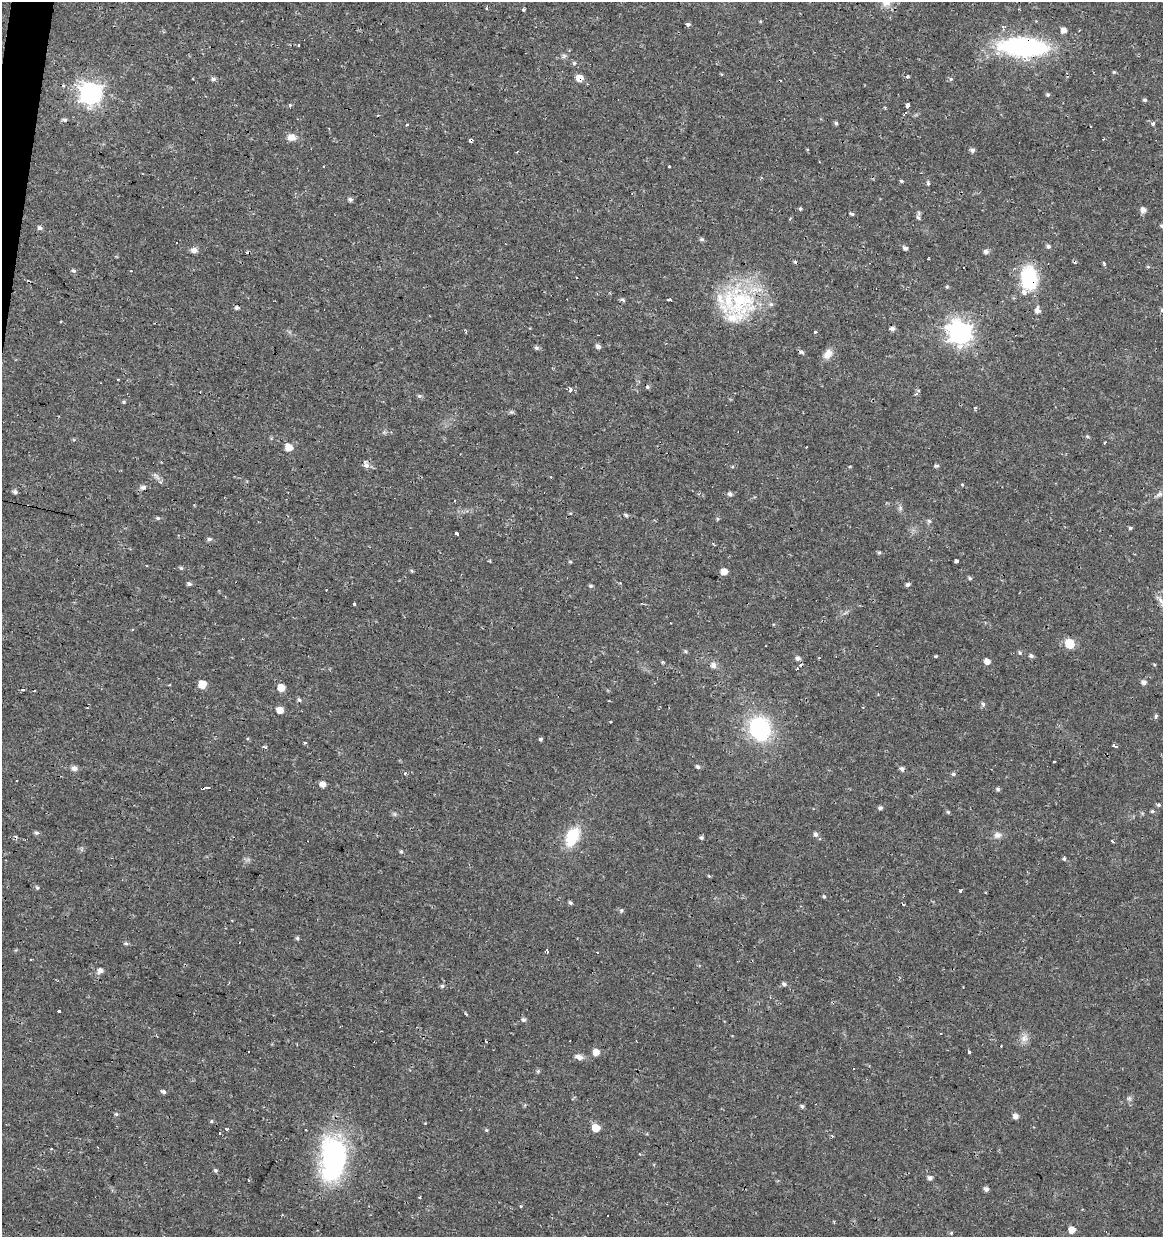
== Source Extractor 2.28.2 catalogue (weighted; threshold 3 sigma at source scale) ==
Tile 11 of 4 x 4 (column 3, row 3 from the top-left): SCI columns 2541-3701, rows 1238-2472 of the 5142 x 4941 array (HDU 1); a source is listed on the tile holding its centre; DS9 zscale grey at full resolution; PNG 1165 x 1239 px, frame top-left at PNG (2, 2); no overlay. Shown black and unused: <1% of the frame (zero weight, under 2 of 3 exposures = <1% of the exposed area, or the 3 px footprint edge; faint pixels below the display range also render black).
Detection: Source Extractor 2.28.2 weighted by HDU 2 'WHT'; one run over the whole footprint, this tile lists its part. Background 0.0224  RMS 0.0028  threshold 0.0127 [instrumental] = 3 sigma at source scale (4.5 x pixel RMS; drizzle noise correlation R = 1.50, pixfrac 1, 0.0396/0.0396 arcsec/px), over >= 5 px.
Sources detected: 211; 27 cosmic-ray / hot-pixel residue — not listed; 5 inside a brighter listed object's ellipse — not listed separately; the other 179 listed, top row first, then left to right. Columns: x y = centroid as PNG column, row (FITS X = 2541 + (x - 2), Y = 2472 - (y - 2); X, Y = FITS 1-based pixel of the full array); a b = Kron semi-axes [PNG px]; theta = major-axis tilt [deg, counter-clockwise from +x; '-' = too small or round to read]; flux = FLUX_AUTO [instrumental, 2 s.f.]
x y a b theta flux
688 24 4 4 - 0.7
1064 30 5 5 - 1.7
298 45 3 3 - 0.82
1023 47 41 15 -3 53
574 63 5 5 - 0.49
1114 72 4 4 - 0.31
908 77 5 3 - 0.4
579 78 6 6 - 2.7
213 79 6 5 - 0.69
951 79 5 5 - 0.47
90 93 8 8 - 170
1048 95 4 4 - 0.5
1145 100 5 4 - 0.46
290 105 4 4 - 0.42
908 106 5 4 - 3.1
905 114 6 3 61 1.4
836 123 5 5 - 0.44
1153 123 4 3 - 0.65
406 124 3 3 - 1.2
292 137 11 8 -6 1.9
1103 139 3 2 - 0.28
471 140 4 3 - 2.8
972 150 5 4 - 0.82
669 167 3 3 - 2.9
901 181 5 4 - 0.38
928 184 3 3 - 2.3
350 199 5 5 - 0.7
800 209 4 3 - 0.55
1143 210 6 5 - 1.5
852 214 5 3 - 0.49
918 218 7 5 -61 0.56
1162 226 5 4 - 0.51
40 228 6 5 - 0.78
702 239 6 5 - 0.55
1048 246 5 5 - 0.74
905 248 5 4 - 0.76
194 250 8 6 -9 1.2
986 252 5 5 - 0.95
928 258 3 2 - 0.21
1103 263 4 3 - 0.65
1148 267 5 3 - 0.28
73 271 6 5 - 0.53
1029 278 23 16 -85 17
947 287 5 4 - 0.35
623 300 7 3 -10 0.52
669 300 3 3 - 1.1
740 301 46 41 -68 27
237 308 5 4 - 0.71
1037 310 8 6 -85 1.4
1162 310 5 5 - 0.46
892 329 5 4 - 1.1
815 332 3 3 - 0.66
960 333 9 8 - 200
598 346 5 4 - 1
536 348 5 5 - 0.6
801 351 6 4 -22 0.83
827 355 13 9 29 2.1
570 390 4 3 - 3.8
419 396 6 5 - 0.5
124 402 5 4 - 0.38
975 407 5 3 - 0.28
511 412 7 4 17 0.43
1087 436 5 4 - 0.38
289 447 5 5 - 4.1
806 447 3 2 - 0.2
366 465 8 7 - 1.3
936 466 6 4 13 0.46
161 482 6 4 -88 0.45
962 485 4 4 - 0.27
143 487 9 6 17 0.88
15 492 5 5 - 0.72
730 494 6 5 - 0.73
1159 494 10 6 25 0.81
900 508 6 5 - 0.57
626 515 6 4 -19 0.48
158 518 6 4 -20 0.43
717 519 5 4 - 0.35
929 521 5 5 - 0.51
1130 528 5 4 - 0.46
457 534 4 3 - 4.9
209 539 6 5 - 0.64
879 553 5 4 - 0.38
490 561 3 2 - 0.38
956 561 4 3 - 1.4
570 562 5 3 - 0.27
147 565 3 2 - 0.4
181 568 5 5 - 0.42
412 571 5 4 - 0.34
724 572 5 5 - 2.7
970 578 5 4 - 0.47
189 584 5 4 - 0.65
907 585 5 5 - 0.55
591 586 5 4 - 0.44
1160 600 14 6 -56 1.8
354 603 3 3 - 1.6
1070 644 6 6 - 10
686 651 5 5 - 0.45
1020 653 6 5 - 0.49
936 656 4 3 - 0.32
1031 656 5 4 - 0.69
798 658 5 5 - 0.95
987 661 5 5 - 1.6
1154 664 4 3 - 0.27
713 665 7 7 - 1.2
797 669 3 2 - 0.36
1144 682 5 5 - 1.1
202 684 5 5 - 5.4
281 688 5 5 - 3.6
23 690 5 3 - 0.36
34 691 2 2 - 0.29
299 700 5 5 - 0.51
983 704 6 5 - 0.64
280 710 5 5 - 2.8
1156 716 5 4 - 0.55
760 728 25 21 -69 23
540 739 3 3 - 0.93
305 742 3 3 - 0.46
1114 745 5 3 - 2.9
264 747 4 3 - 1
1055 761 3 3 - 0.75
698 767 6 4 -33 0.6
74 768 7 6 - 1.3
902 769 6 5 - 0.74
953 774 6 5 - 0.5
322 784 5 5 - 2.1
208 788 3 2 - 0.68
998 789 5 4 - 0.56
1158 805 5 4 - 0.45
880 808 5 4 - 0.74
1152 811 5 4 - 0.41
948 812 5 4 - 0.34
395 814 7 4 -89 0.45
36 833 6 5 - 0.56
815 834 6 6 - 0.77
998 835 10 9 - 1.3
572 837 18 11 64 11
701 838 4 4 - 0.52
1112 841 3 3 - 1.2
401 851 5 4 - 0.42
1064 858 4 4 - 0.76
709 876 5 3 - 0.25
37 888 6 4 -62 0.44
961 890 4 3 - 0.93
824 896 4 3 - 0.37
570 903 5 4 - 0.52
621 910 5 5 - 0.52
297 938 5 4 - 0.46
126 943 6 4 -4 0.5
547 951 4 2 - 0.61
100 971 6 5 - 1.5
784 984 7 5 -43 0.62
442 986 5 4 - 0.47
59 1011 4 3 - 1.8
466 1014 5 3 - 0.27
524 1020 5 5 - 0.74
1024 1038 10 9 - 1.7
596 1052 5 5 - 2.8
969 1053 3 3 - 1.4
578 1057 12 6 -16 1.4
538 1071 5 5 - 0.4
164 1092 6 4 -26 0.65
1129 1098 6 6 - 0.57
802 1106 5 4 - 0.52
116 1114 5 4 - 0.43
1016 1116 5 5 - 1.4
211 1121 5 4 - 0.36
596 1128 6 5 - 5.5
226 1129 5 3 - 1.7
306 1130 3 2 - 0.39
486 1130 4 4 - 0.32
220 1134 3 3 - 0.71
333 1158 50 27 85 46
215 1170 5 4 - 0.5
930 1178 6 5 - 0.88
986 1189 5 4 - 1
420 1197 3 3 - 1.5
520 1206 3 3 - 1.3
1072 1230 5 5 - 3
951 1233 5 4 - 0.29
Overlapping masked pixels (flux is a lower limit): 6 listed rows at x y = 1023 47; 579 78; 471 140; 1029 278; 740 301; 1160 600
Isophote crosses this tile's border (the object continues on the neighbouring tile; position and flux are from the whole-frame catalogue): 3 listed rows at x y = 1162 226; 1162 310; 1160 600